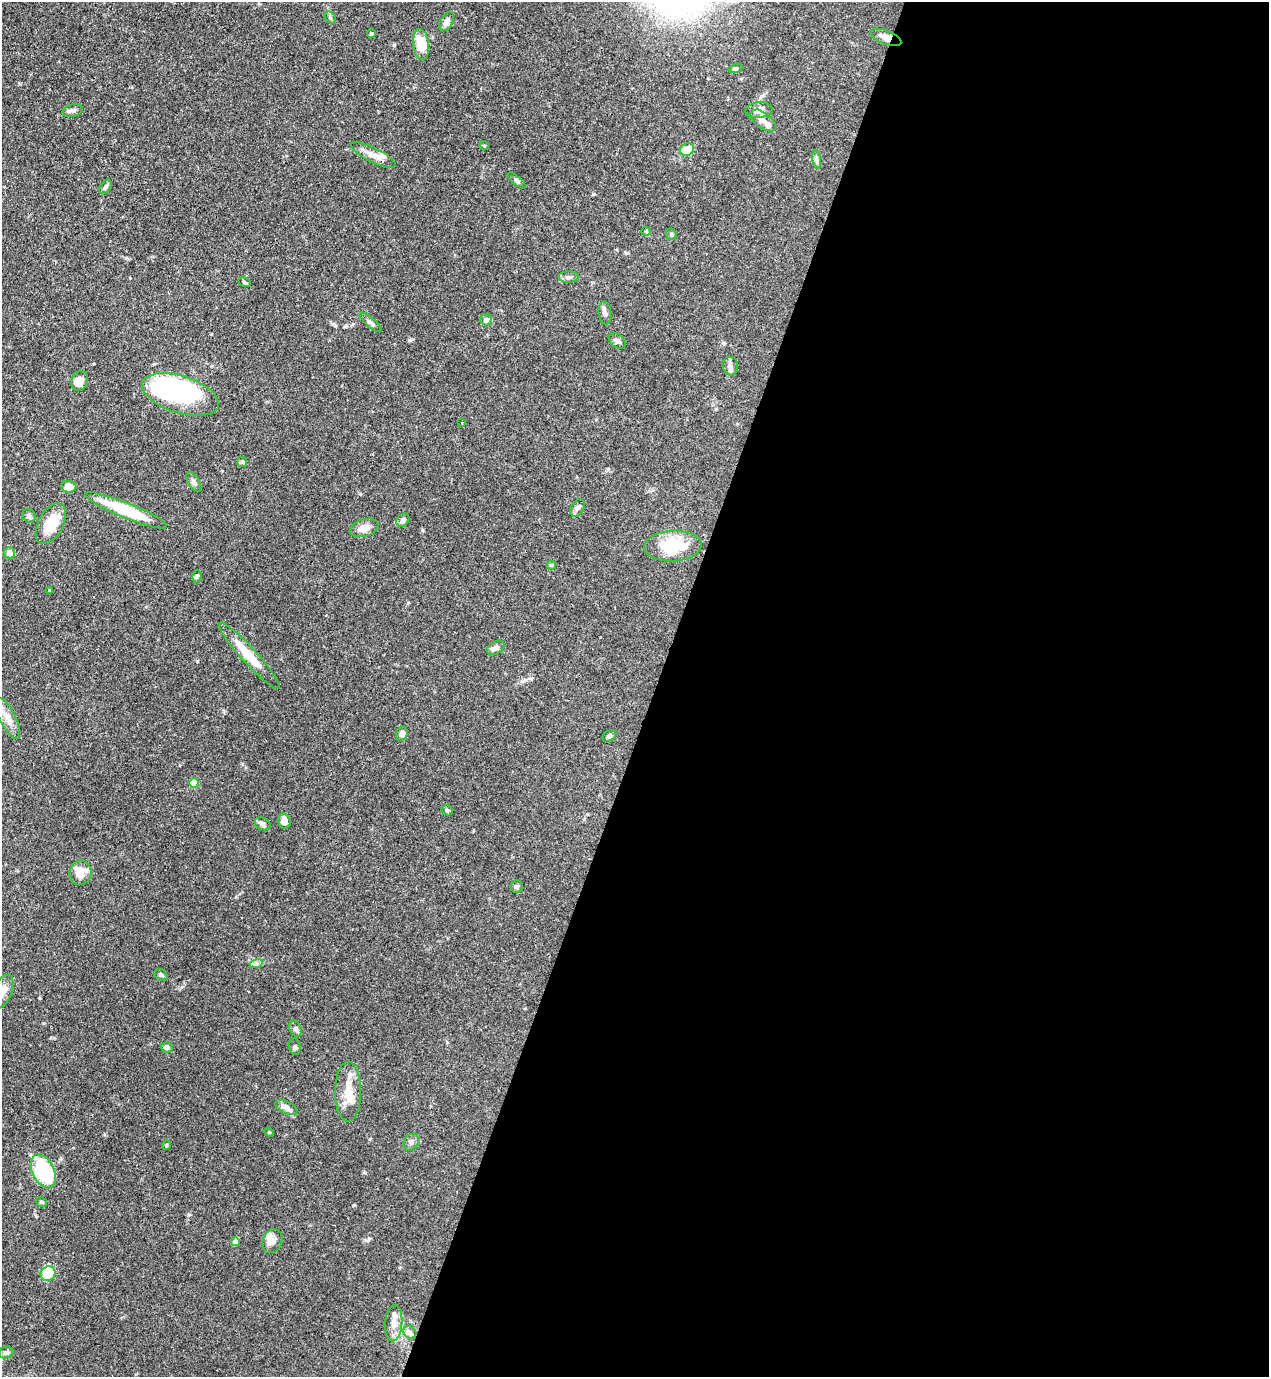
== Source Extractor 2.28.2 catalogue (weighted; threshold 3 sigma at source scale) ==
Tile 12 of 4 x 4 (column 4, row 3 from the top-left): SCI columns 4027-5293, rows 1420-2794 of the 5646 x 5587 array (HDU 1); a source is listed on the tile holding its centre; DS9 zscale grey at full resolution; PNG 1271 x 1379 px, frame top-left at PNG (2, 2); each listed source drawn as its Kron ellipse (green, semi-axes under 4 px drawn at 4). Shown black and unused: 48% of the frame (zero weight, under 3 of 4 exposures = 7% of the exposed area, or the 3 px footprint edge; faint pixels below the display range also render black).
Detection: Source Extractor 2.28.2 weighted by HDU 2 'WHT'; one run over the whole footprint, this tile lists its part. Background 0.0767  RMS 0.0036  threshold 0.0162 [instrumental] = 3 sigma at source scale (4.5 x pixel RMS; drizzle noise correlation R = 1.50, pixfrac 1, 0.05/0.05 arcsec/px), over >= 5 px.
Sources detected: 79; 3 inside a brighter object's white glare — neither listed nor drawn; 5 inside a brighter listed object's ellipse — not listed separately; the other 71 listed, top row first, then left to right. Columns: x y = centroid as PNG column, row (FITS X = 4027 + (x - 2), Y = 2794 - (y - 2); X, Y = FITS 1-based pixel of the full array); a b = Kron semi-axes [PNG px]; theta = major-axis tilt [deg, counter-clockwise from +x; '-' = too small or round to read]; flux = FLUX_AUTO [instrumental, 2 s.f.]
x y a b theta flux
330 18 6 5 - 0.57
447 21 10 6 62 2
371 34 4 4 - 0.46
886 37 16 6 -21 2.5
421 44 15 8 -83 8.2
735 68 7 3 17 0.51
759 110 14 8 7 2.6
73 111 10 6 14 1.1
763 120 15 7 -38 2.3
484 146 4 4 - 0.34
687 150 7 6 - 5.1
373 155 25 7 -27 3.2
817 159 9 4 -82 0.8
517 180 11 3 -40 0.67
105 187 8 5 57 0.88
646 231 4 4 - 0.36
671 234 6 5 - 0.65
568 277 10 5 0 1.1
244 282 6 4 -28 0.51
605 313 11 6 -82 1.4
486 320 6 5 - 1.6
371 322 14 4 -41 1.1
617 341 9 6 -33 1.2
730 366 9 8 - 1.6
80 381 10 8 68 2.8
180 394 40 18 -18 54
462 423 2 2 - 0.25
242 462 5 5 - 0.54
194 482 11 5 -58 1.1
69 487 8 6 -5 3
577 508 9 6 56 1.2
126 510 44 7 -22 19
29 516 7 6 - 0.86
403 520 7 5 50 1.4
51 524 22 12 62 8.4
364 528 14 8 17 3.4
673 546 29 15 3 14
10 553 5 5 - 2
551 565 5 5 - 0.4
197 576 6 4 74 0.62
49 590 3 2 - 0.58
496 648 10 6 31 1.8
249 656 44 7 -48 8.8
8 718 23 8 -64 3.9
402 734 7 6 - 1.9
609 736 7 5 31 0.9
194 783 5 4 - 7.7
447 810 5 5 - 0.63
284 821 8 6 -78 2.3
262 824 8 6 -27 1.4
80 873 12 11 - 5.8
517 887 6 6 - 0.9
256 964 7 4 18 0.77
161 975 7 5 -31 0.81
2 991 18 9 67 3.4
295 1029 8 6 -62 0.97
167 1047 6 5 - 1.1
295 1047 8 5 -80 0.76
348 1092 30 13 90 6.7
286 1107 12 6 -26 2.3
269 1132 5 4 - 0.35
411 1142 9 7 54 1.3
166 1145 5 4 - 0.39
43 1171 18 11 -64 32
41 1202 6 5 - 0.56
272 1241 12 9 68 2.4
235 1242 4 4 - 2.9
48 1274 8 7 - 8.5
394 1323 18 8 86 3.2
410 1332 7 6 - 1
6 1352 7 5 24 1
Overlapping masked pixels (flux is a lower limit): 1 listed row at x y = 886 37
Isophote crosses this tile's border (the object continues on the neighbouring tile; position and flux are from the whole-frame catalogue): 1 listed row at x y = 2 991
Unlisted compact peaks at least as high as the median listed source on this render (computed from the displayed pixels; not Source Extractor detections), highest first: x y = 410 340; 197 661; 189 1215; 364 1172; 394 45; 422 530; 354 1205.